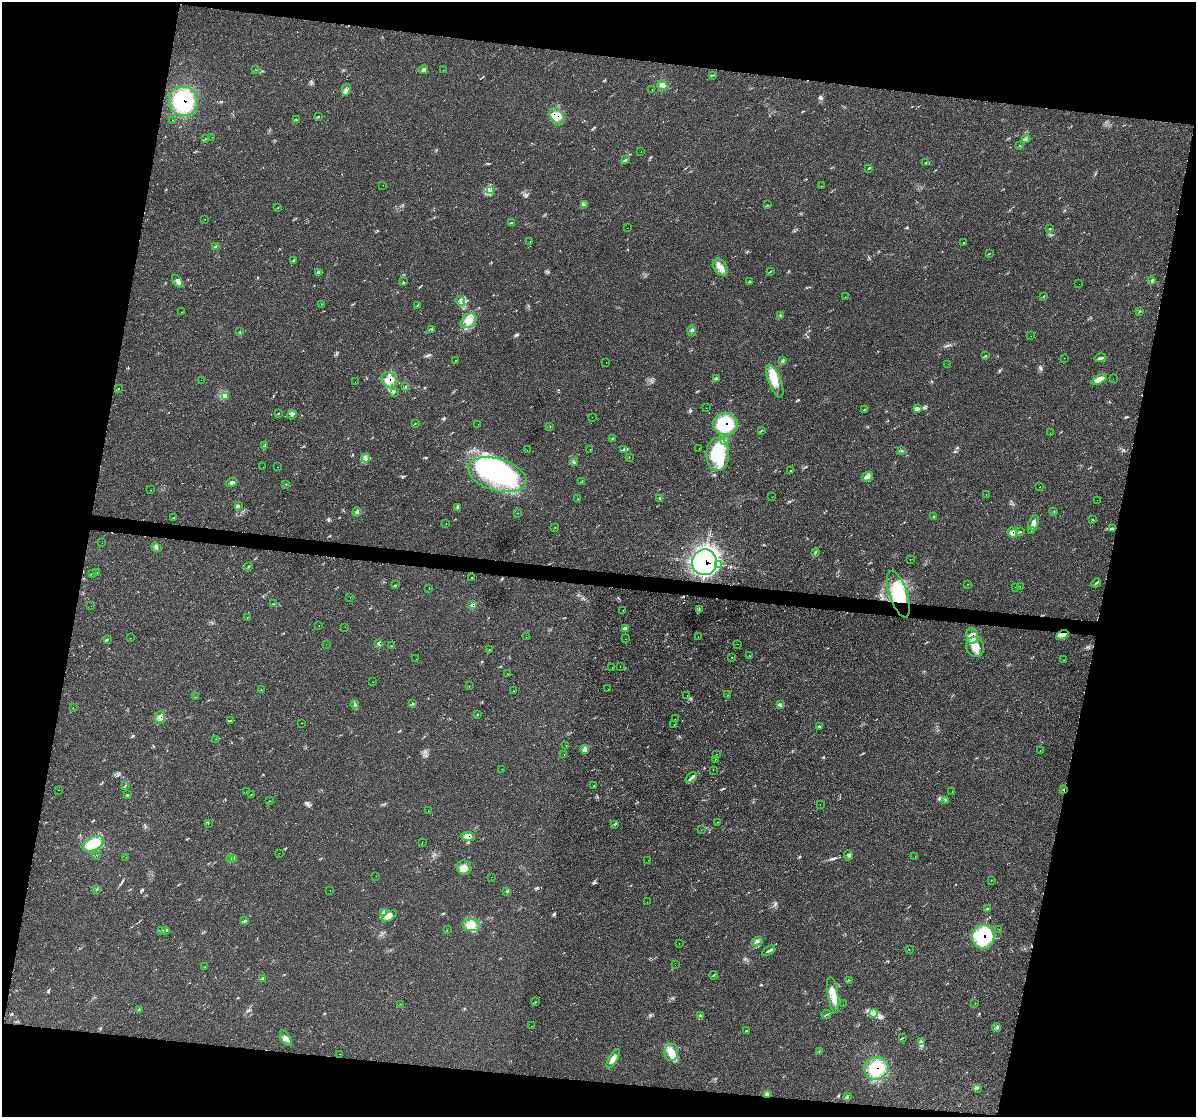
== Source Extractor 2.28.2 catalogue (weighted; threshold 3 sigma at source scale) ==
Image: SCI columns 8-4783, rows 239-4695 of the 4834 x 4855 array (HDU 1 of 3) = the unmasked area's bounding box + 8 px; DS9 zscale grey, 4 x 4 block average (1 PNG px = mean of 4 x 4 image px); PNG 1198 x 1119 px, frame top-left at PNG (2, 2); each listed source drawn as its Kron ellipse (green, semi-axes under 4 px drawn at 4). Shown black and unused: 24% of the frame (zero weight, under 2 of 3 exposures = <1% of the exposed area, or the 3 px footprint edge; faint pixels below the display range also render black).
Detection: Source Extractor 2.28.2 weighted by HDU 2 'WHT'. Background 0.046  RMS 0.005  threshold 0.0226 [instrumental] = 3 sigma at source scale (4.5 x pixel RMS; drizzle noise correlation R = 1.50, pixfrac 1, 0.05/0.05 arcsec/px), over >= 5 px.
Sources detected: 326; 1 too faint to see at this stretch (4 x 4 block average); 6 inside a brighter object's white glare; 12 cosmic-ray / hot-pixel residue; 1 long thin detection or spike segment (spike, bleed or trail) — neither listed nor drawn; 9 coinciding with a brighter row at this scale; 16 inside a brighter listed object's ellipse — not listed separately; the other 281 listed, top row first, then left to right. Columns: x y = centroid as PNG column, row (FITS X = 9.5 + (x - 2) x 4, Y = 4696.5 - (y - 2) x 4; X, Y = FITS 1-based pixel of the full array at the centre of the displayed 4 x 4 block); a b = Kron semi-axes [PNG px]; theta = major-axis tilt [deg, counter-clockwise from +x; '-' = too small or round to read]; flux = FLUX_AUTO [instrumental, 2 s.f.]
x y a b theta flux
255 70 2 2 - 0.58
423 70 4 3 - 6.5
443 70 2 2 - 0.57
712 75 2 2 - 1.5
662 85 5 3 - 14
652 89 2 2 - 0.73
346 90 6 4 73 10
183 101 15 14 - 180
318 116 2 2 - 0.91
557 116 9 6 -51 31
296 119 3 2 - 1.7
172 120 2 2 - 0.41
212 137 2 2 - 1.5
205 138 2 2 - 0.59
1026 139 4 2 - 3.2
1020 146 2 2 - 1.5
641 151 2 2 - 1.1
625 160 3 2 - 2.8
926 163 3 2 - 2
868 168 3 2 - 1.8
383 185 2 2 - 0.45
822 186 2 2 - 0.6
491 191 3 2 - 2.8
585 205 2 2 - 1.7
767 205 2 2 - 0.7
278 208 2 2 - 0.8
205 220 2 2 - 0.61
511 223 2 2 - 2.1
627 228 2 2 - 2
1049 229 2 2 - 0.88
530 241 2 2 - 0.52
964 243 2 2 - 1.3
216 247 4 3 - 5
989 254 2 2 - 1.1
294 260 4 2 - 1.8
720 267 9 6 -58 23
771 271 3 2 - 1.7
318 273 3 2 - 3.8
177 281 7 4 -55 13
1152 281 4 2 - 4
403 282 2 2 - 1.4
750 282 2 2 - 1
1079 284 2 2 - 0.4
1044 296 3 2 - 1.3
845 297 2 2 - 1.9
460 301 5 2 - 5
322 304 2 2 - 0.84
417 306 2 2 - 2.1
1140 311 2 2 - 1.4
182 312 2 2 - 0.71
781 316 3 2 - 2
469 321 9 6 39 25
432 329 2 2 - 1.3
691 330 5 2 - 5.3
240 332 2 2 - 1.1
1031 336 2 2 - 0.38
985 356 2 2 - 1
1065 358 2 2 - 0.57
1100 358 6 3 14 6.4
455 360 2 2 - 1.9
783 361 3 2 - 2.2
606 362 2 2 - 1.8
948 364 2 2 - 0.48
716 379 2 2 - 1.7
1099 379 8 4 25 22
1113 379 2 2 - 0.96
201 380 2 2 - 1.3
389 380 8 7 - 33
775 381 17 6 -69 42
355 382 2 2 - 1.9
406 386 2 2 - 1.1
119 389 3 2 - 1.1
394 392 3 2 - 1.9
225 396 3 2 - 4.5
706 408 2 2 - 2.3
918 408 3 2 - 3.2
865 409 2 2 - 1.5
279 413 3 2 - 1.4
292 415 5 2 - 4
592 417 2 2 - 0.38
415 423 2 2 - 0.89
478 424 2 2 - 0.72
725 424 12 11 - 140
550 427 3 2 - 1.1
761 430 3 2 - 1.5
1050 433 2 2 - 0.42
612 439 3 2 - 1.6
724 440 2 2 - 2
265 446 3 2 - 1.7
699 448 2 2 - 0.66
623 449 3 2 - 2.8
527 450 2 2 - 0.52
590 450 2 2 - 1.9
902 451 3 2 - 2.9
718 454 16 11 89 150
629 457 2 2 - 0.76
366 458 4 2 - 4.5
574 462 2 2 - 1.4
263 467 2 2 - 1.9
277 467 2 2 - 0.82
790 470 2 2 - 4.7
497 475 30 16 -16 360
867 477 5 4 - 11
582 481 2 2 - 0.9
231 482 6 3 30 7.6
286 484 2 2 - 1.6
1040 487 2 2 - 3.6
150 490 2 2 - 1.5
986 495 2 2 - 1.1
772 497 2 2 - 0.51
578 498 2 2 - 1.2
660 499 2 2 - 1.5
1097 500 2 2 - 0.82
238 506 3 2 - 2.8
458 507 2 2 - 1.6
1054 511 2 2 - 0.8
357 512 4 3 - 7.5
517 513 2 2 - 0.61
934 516 2 2 - 1
174 518 3 2 - 1.9
1093 520 2 2 - 1.1
1034 523 8 4 69 14
446 524 2 2 - 1.4
555 527 2 2 - 0.99
1113 529 2 2 - 1.1
1031 530 2 2 - 4.5
1020 532 3 2 - 1.5
1012 533 5 3 - 9.7
102 543 2 2 - 0.4
156 547 5 2 - 4
816 552 3 2 - 1.9
910 559 2 2 - 1.9
704 562 13 12 - 1200
719 564 3 2 - 4.5
249 567 2 2 - 1.1
92 573 3 2 - 1.8
97 573 2 2 - 2.3
471 577 2 2 - 16
1096 583 5 2 - 3.4
968 584 2 2 - 0.73
395 585 2 2 - 1.3
1020 586 2 2 - 0.9
1015 587 2 2 - 1.1
429 588 2 2 - 3.3
898 594 24 9 -71 96
350 598 2 2 - 1.9
273 604 2 2 - 1.1
472 605 3 3 - 5.3
91 606 2 2 - 0.59
699 609 3 2 - 1.5
623 610 2 2 - 1.2
247 618 2 2 - 1.6
319 626 2 2 - 0.86
345 627 2 2 - 0.46
625 628 3 2 - 5.5
1062 635 6 3 30 9.3
972 636 8 6 -81 24
526 637 2 2 - 0.52
698 637 2 2 - 2.1
130 638 2 2 - 1.5
107 639 2 2 - 2
625 639 2 2 - 0.69
326 644 2 2 - 0.82
379 644 2 2 - 2.7
738 644 2 2 - 0.49
391 646 2 2 - 1
975 647 10 8 -60 35
489 650 2 2 - 2.2
749 656 2 2 - 0.84
732 657 2 2 - 1.9
416 659 2 2 - 0.64
1064 660 2 2 - 0.66
620 666 2 2 - 0.48
612 667 2 2 - 1.8
507 673 2 2 - 0.47
373 682 2 2 - 9
469 686 2 2 - 0.63
608 689 2 2 - 0.48
261 690 2 2 - 0.95
514 691 2 2 - 1.6
687 695 2 2 - 3.5
728 695 2 2 - 1.2
195 697 2 2 - 1.8
413 704 4 2 - 2.7
781 704 2 2 - 1.7
355 705 4 2 - 1.9
73 708 2 2 - 7.9
477 715 2 2 - 0.67
160 717 6 5 - 12
675 719 2 2 - 2.7
230 720 2 2 - 1.2
301 723 2 2 - 0.97
674 725 2 2 - 0.97
820 726 3 2 - 2.6
216 739 2 2 - 0.8
566 745 2 2 - 3.8
585 750 4 2 - 5.2
1040 751 2 2 - 0.6
564 754 2 2 - 0.95
716 754 2 2 - 8.2
715 759 2 2 - 0.9
502 769 2 2 - 0.52
713 770 2 2 - 11
691 778 7 3 38 6.9
125 785 2 2 - 1.3
594 786 3 2 - 1.6
59 790 2 2 - 3.1
1064 790 2 2 - 4.9
952 791 2 2 - 1
246 792 2 2 - 0.81
251 794 3 2 - 1.3
128 795 4 2 - 2.2
946 800 2 2 - 1.4
269 801 2 2 - 0.81
820 805 2 2 - 1
428 811 2 2 - 1.3
717 822 2 2 - 1.9
208 823 2 2 - 1.2
614 825 2 2 - 1.2
702 830 2 2 - 0.91
468 836 7 4 -3 16
422 842 2 2 - 0.49
93 844 11 6 28 89
279 853 2 2 - 0.44
96 855 2 2 - 0.53
848 855 5 2 - 3.7
126 857 2 2 - 1.5
915 857 2 2 - 0.7
231 859 2 2 - 1.8
233 859 3 2 - 2.4
648 860 2 2 - 1.3
464 868 7 7 - 26
376 876 2 2 - 0.93
491 877 2 2 - 0.53
991 880 2 2 - 0.5
97 889 2 2 - 0.66
330 890 2 2 - 0.58
506 891 2 2 - 2
647 902 2 2 - 0.92
987 909 3 2 - 2.6
383 912 4 2 - 5.4
389 916 8 4 33 13
244 921 4 2 - 2.9
471 925 9 6 -7 27
999 929 2 2 - 0.38
162 930 2 2 - 1.5
447 930 2 2 - 0.95
166 931 3 2 - 2.6
983 937 12 11 - 170
757 941 6 2 20 5.7
679 944 2 2 - 0.76
909 949 2 2 - 0.56
769 951 7 2 32 6
675 965 2 2 - 2.3
205 967 2 2 - 0.62
713 975 4 2 - 1.7
263 978 2 2 - 1.4
849 980 2 2 - 0.66
833 995 18 5 -80 36
535 1002 2 2 - 1.1
975 1003 2 2 - 0.48
400 1004 2 2 - 0.61
843 1004 2 2 - 2.1
139 1009 2 2 - 0.94
874 1013 4 4 - 9.9
826 1014 5 2 - 2.7
700 1016 4 3 - 5
531 1026 2 2 - 0.52
996 1028 4 2 - 2.9
746 1031 2 2 - 1.2
286 1038 8 4 -61 13
902 1038 2 2 - 1.5
921 1041 3 2 - 2.6
819 1051 2 2 - 1.1
671 1052 9 7 89 26
340 1054 2 2 - 1.7
613 1059 10 4 59 16
876 1068 12 11 - 110
977 1088 2 2 - 2
767 1094 4 3 - 5.1
847 1097 2 2 - 1.5
Overlapping masked pixels (flux is a lower limit): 16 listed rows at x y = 183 101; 557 116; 389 380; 725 424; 1012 533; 704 562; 719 564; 898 594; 472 605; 972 636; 379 644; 160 717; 1064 790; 468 836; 983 937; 876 1068
Diffuse or blended objects may show on this block-average render without a row.